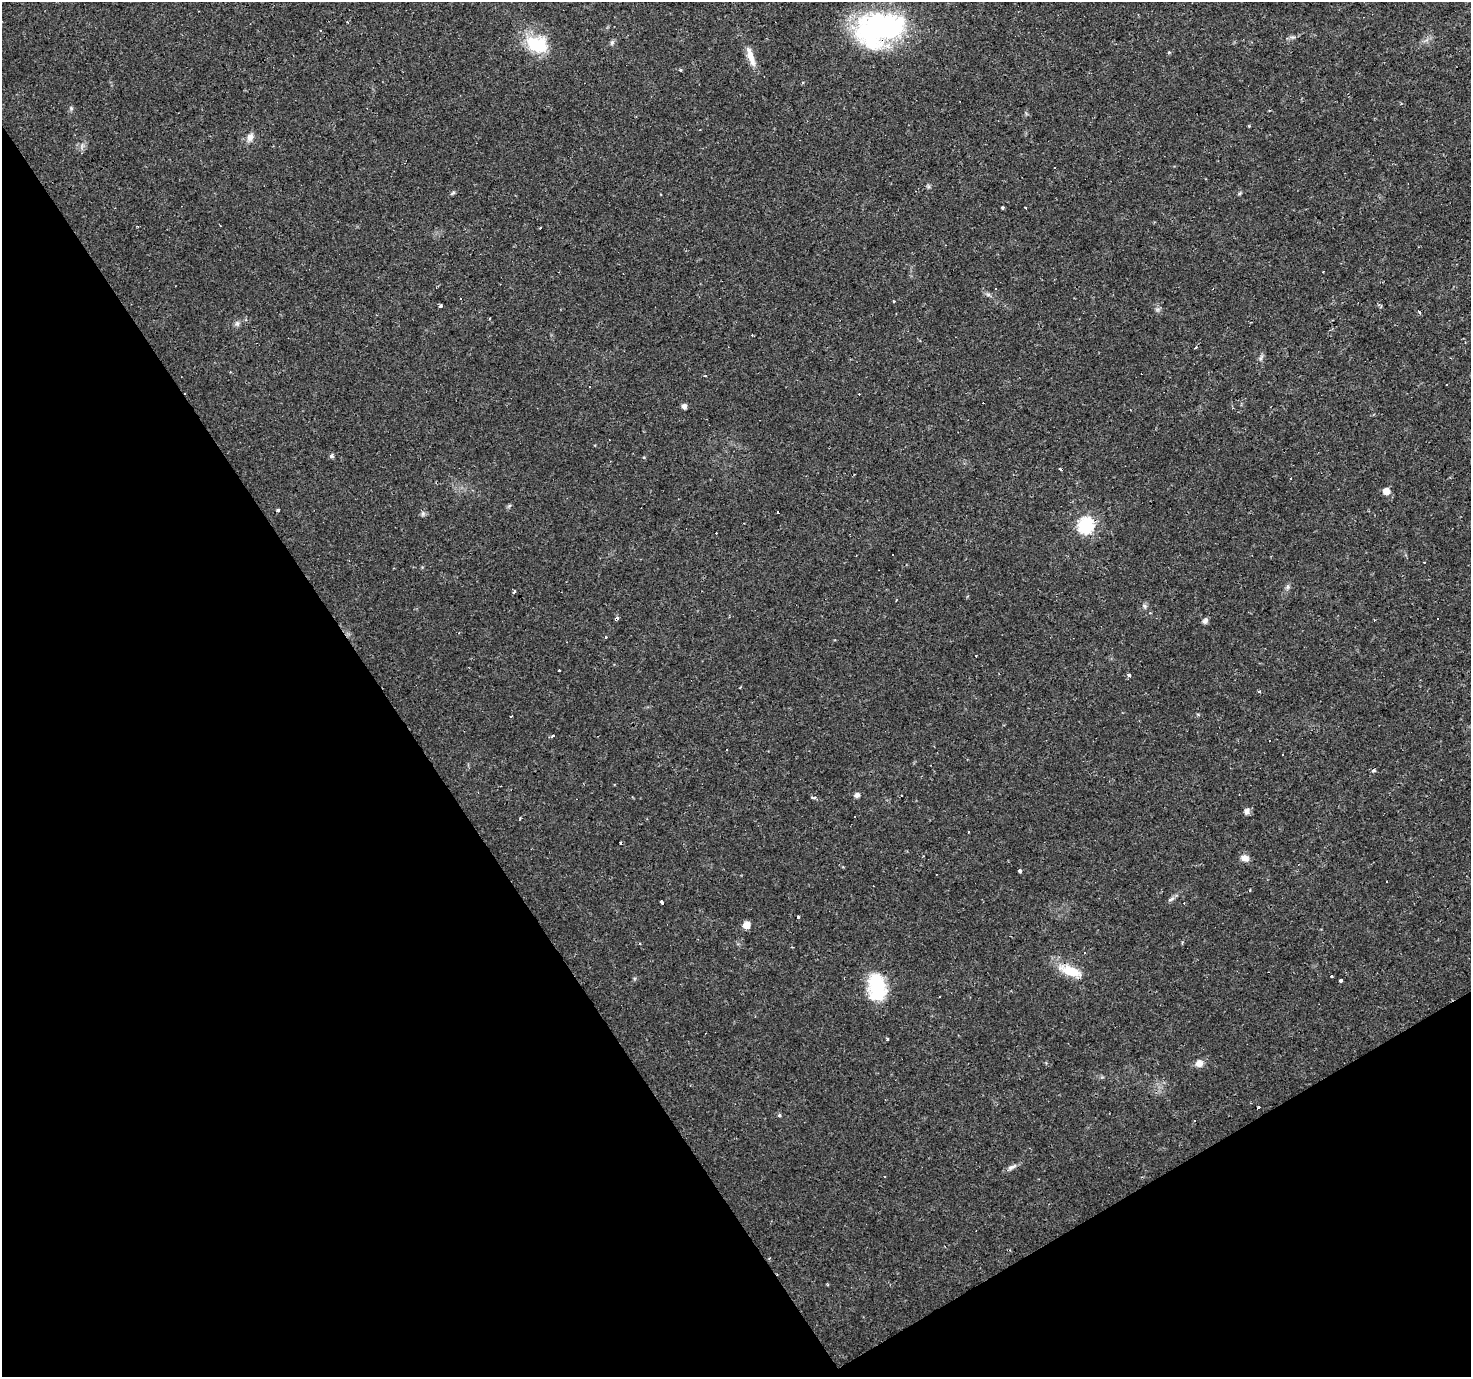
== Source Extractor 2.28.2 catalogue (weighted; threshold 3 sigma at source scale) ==
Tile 14 of 4 x 4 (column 2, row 4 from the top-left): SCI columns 1471-2939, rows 113-1487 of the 5878 x 5787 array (HDU 1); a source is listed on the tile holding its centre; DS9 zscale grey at full resolution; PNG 1473 x 1379 px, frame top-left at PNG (2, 2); no overlay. Shown black and unused: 32% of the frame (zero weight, under 2 of 3 exposures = <1% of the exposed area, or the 3 px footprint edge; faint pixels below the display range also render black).
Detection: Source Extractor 2.28.2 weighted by HDU 2 'WHT'; one run over the whole footprint, this tile lists its part. Background 0.0199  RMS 0.0024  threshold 0.011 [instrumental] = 3 sigma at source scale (4.5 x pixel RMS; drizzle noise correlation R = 1.50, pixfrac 1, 0.0396/0.0396 arcsec/px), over >= 5 px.
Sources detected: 97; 1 inside a brighter object's white glare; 28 cosmic-ray / hot-pixel residue — not listed; the other 68 listed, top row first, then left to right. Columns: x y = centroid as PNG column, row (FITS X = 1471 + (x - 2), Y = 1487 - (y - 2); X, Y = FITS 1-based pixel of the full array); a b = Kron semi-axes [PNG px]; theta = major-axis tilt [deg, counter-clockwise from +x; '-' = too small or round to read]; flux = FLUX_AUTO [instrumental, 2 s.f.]
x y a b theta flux
347 22 3 2 - 0.29
877 28 58 33 7 46
1293 37 9 4 0 0.58
612 42 8 5 63 0.52
537 44 27 18 -18 11
1168 52 4 4 - 0.28
751 58 26 8 -71 2.9
680 70 4 3 - 0.39
71 108 6 4 -47 0.4
1249 126 3 3 - 0.23
250 137 11 7 66 1.5
82 146 7 4 72 0.59
453 193 8 5 44 0.41
1240 193 6 4 45 0.31
1002 208 3 3 - 0.37
1323 272 3 2 - 0.21
460 298 3 3 - 5.7
894 301 3 3 - 0.8
440 306 4 3 - 1.2
1419 312 3 3 - 0.67
237 324 8 7 - 0.71
1195 348 4 3 - 0.98
1261 358 10 4 68 0.59
589 387 3 3 - 1.5
684 406 5 4 - 1.2
332 456 5 4 - 0.66
644 457 4 3 - 0.22
1061 470 3 3 - 1.2
1386 491 6 6 - 2.2
278 510 3 3 - 1.5
778 512 3 3 - 1.2
423 514 7 5 71 0.55
1085 525 7 7 - 54
893 554 3 3 - 0.89
1288 587 8 5 83 0.59
514 591 5 3 - 0.27
1145 606 7 6 - 0.58
616 619 4 3 - 4.2
1205 621 6 5 - 1.1
606 637 3 3 - 1
558 670 3 2 - 0.55
1129 675 3 3 - 1.4
1258 691 4 3 - 0.29
510 716 3 3 - 0.59
553 736 4 3 - 0.61
727 750 3 2 - 0.3
1282 754 3 3 - 0.76
1373 770 5 5 - 0.45
857 795 5 5 - 1
814 798 5 3 - 0.38
1247 811 6 6 - 1.4
855 817 3 3 - 1
968 832 3 3 - 0.48
620 843 3 2 - 0.24
1245 858 10 8 -21 1.6
1019 871 4 3 - 2.9
662 902 3 3 - 4.7
797 917 3 3 - 5.7
746 925 6 5 - 3.2
1070 971 31 12 -20 6.2
1331 976 3 3 - 0.76
1341 980 3 3 - 0.75
877 987 29 18 -83 14
887 1039 3 3 - 0.3
1199 1063 9 8 - 1.7
1258 1107 4 2 - 0.3
779 1115 4 4 - 0.38
1012 1167 14 5 25 1
Overlapping masked pixels (flux is a lower limit): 2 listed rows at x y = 877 28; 616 619
Unlisted compact peaks at least as high as the median listed source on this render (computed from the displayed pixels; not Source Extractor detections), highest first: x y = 1170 900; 988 294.